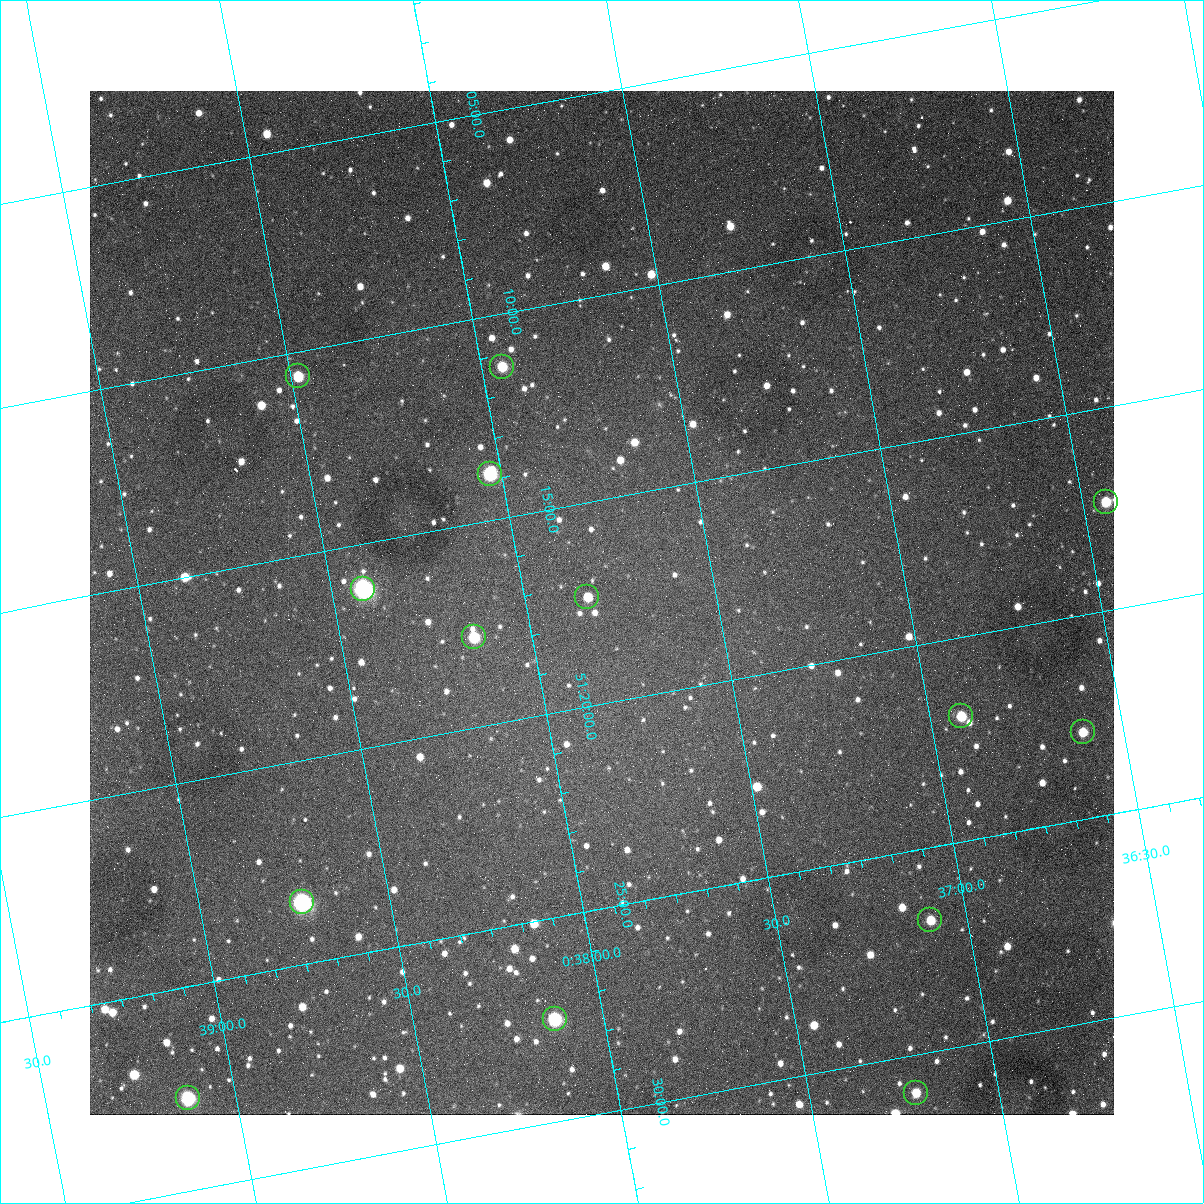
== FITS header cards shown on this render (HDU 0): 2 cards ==
NAXIS1  =                 1024
NAXIS2  =                 1024

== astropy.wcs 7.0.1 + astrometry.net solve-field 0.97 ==
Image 1024 x 1024 px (HDU 0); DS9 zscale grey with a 90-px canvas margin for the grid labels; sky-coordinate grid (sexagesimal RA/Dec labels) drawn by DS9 from the SOLVED WCS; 14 Tycho-2 reference stars matched to detected sources circled (green)
Header WCS: none
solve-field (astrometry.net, Tycho-2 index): SOLVED blind (the file carries no WCS)
Solved WCS: RA---TAN-SIP/DEC--TAN-SIP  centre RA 00:37:48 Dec +51:18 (9.45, +51.29 deg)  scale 1.49 arcsec/px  FOV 25.5' x 25.5'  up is -169 deg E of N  parity flipped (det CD > 0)
(file carries no celestial WCS; the grid is the blind solution)
Tycho-2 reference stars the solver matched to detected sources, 14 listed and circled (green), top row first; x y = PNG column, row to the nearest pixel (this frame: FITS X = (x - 90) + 1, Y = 1024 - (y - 91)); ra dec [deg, ICRS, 3 dp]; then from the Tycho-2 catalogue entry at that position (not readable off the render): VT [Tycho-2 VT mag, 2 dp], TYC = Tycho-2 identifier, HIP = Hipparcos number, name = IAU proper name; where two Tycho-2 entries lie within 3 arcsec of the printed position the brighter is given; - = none
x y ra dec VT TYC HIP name
502 367 9.486 +51.188 10.87 3261-2086-1 - -
298 376 9.620 +51.177 10.71 3261-2090-1 - -
490 474 9.507 +51.231 9.24 3261-2068-1 - -
1106 502 9.110 +51.289 10.95 3261-2033-1 - -
363 589 9.604 +51.268 7.70 3261-1879-1 3018 -
587 597 9.459 +51.289 11.04 3261-1703-1 - -
474 637 9.538 +51.296 10.24 3261-1493-1 - -
961 716 9.229 +51.365 11.03 3261-2198-1 - -
1083 732 9.152 +51.381 11.06 3261-1519-1 - -
302 902 9.683 +51.391 7.88 3261-1837-1 - -
930 920 9.274 +51.446 10.91 3261-1253-1 - -
555 1019 9.532 +51.458 9.03 3261-1423-1 - -
916 1093 9.305 +51.516 11.13 3261-2117-1 - -
188 1098 9.782 +51.462 9.45 3261-1155-1 - -